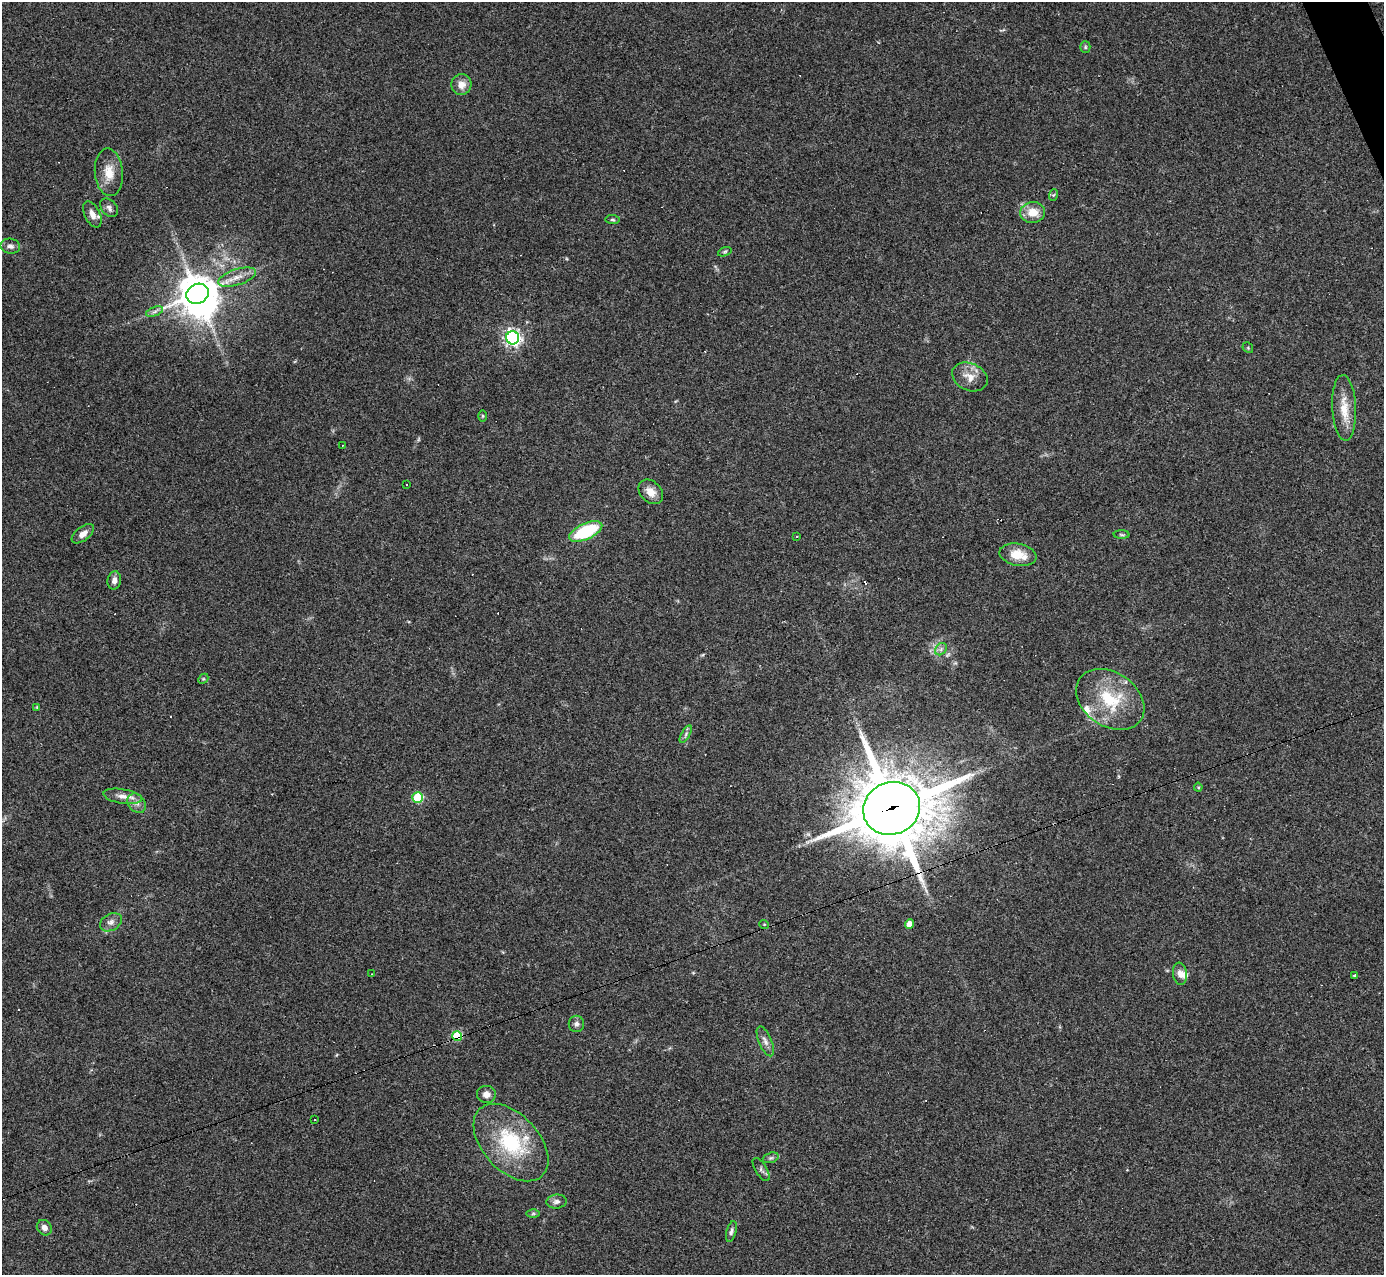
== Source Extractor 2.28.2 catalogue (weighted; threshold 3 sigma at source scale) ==
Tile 10 of 4 x 4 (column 2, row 3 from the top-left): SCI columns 1383-2764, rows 1551-2823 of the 5529 x 5516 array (HDU 1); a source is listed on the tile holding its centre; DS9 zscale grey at full resolution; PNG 1386 x 1277 px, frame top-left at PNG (2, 2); each listed source drawn as its Kron ellipse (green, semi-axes under 4 px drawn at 4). Shown black and unused: <1% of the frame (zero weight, under 3 of 4 exposures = <1% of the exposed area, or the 3 px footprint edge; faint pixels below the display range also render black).
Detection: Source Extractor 2.28.2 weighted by HDU 2 'WHT'; one run over the whole footprint, this tile lists its part. Background 0.0847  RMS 0.0056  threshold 0.0253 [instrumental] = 3 sigma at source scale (4.5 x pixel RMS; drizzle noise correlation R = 1.50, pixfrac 1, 0.05/0.05 arcsec/px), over >= 5 px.
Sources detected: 69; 1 inside a brighter object's white glare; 10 cosmic-ray / hot-pixel residue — neither listed nor drawn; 3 inside a brighter listed object's ellipse — not listed separately; the other 55 listed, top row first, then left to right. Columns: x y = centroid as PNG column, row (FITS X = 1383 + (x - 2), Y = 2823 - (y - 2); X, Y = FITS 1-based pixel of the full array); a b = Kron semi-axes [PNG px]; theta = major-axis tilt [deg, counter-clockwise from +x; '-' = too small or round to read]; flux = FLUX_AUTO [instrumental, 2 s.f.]
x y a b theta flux
1085 47 5 5 - 0.87
461 85 10 10 - 4.8
109 172 24 14 -85 9.4
1053 195 6 4 70 0.85
109 208 10 7 -49 2.1
1033 212 12 10 8 8.2
92 214 14 8 -64 4.1
613 220 7 4 -6 0.89
10 246 10 7 -12 2.3
725 252 7 4 19 0.85
237 277 20 8 17 6.2
197 294 11 9 27 1200
155 311 9 4 19 1.6
513 338 6 6 - 190
1248 348 6 4 -47 0.72
970 377 18 13 -24 7
1344 408 33 12 -87 12
483 416 6 4 -90 0.61
342 445 3 2 - 0.33
407 485 3 2 - 0.65
651 492 14 10 -45 5.3
586 531 18 8 24 36
83 534 13 7 37 3.8
1122 535 8 4 -1 0.77
796 536 3 2 - 0.83
1018 555 19 11 -11 11
114 580 9 7 79 2.7
941 649 7 5 46 1.4
203 679 6 4 43 0.72
1110 699 37 27 -35 31
37 707 4 4 - 0.51
686 734 10 4 61 1.4
1198 787 4 4 - 0.63
123 796 19 7 -9 4.6
418 797 5 5 - 36
137 803 10 8 -52 3.1
892 808 29 26 22 4500
111 922 12 8 28 3
764 924 5 3 - 0.4
909 924 5 4 - 6.1
371 974 3 2 - 0.34
1180 974 11 7 -83 3.1
1354 976 3 3 - 0.72
576 1024 8 7 - 1.9
457 1036 5 5 - 33
765 1041 16 6 -67 2.9
486 1094 9 8 - 3.3
314 1120 2 2 - 0.44
511 1143 46 28 -47 43
771 1158 8 5 19 1.2
761 1169 13 5 -58 1.7
557 1202 10 7 8 2.2
533 1214 6 4 0 0.89
44 1228 8 7 - 2.6
731 1231 11 4 74 1.5
Overlapping masked pixels (flux is a lower limit): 2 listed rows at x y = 892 808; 457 1036